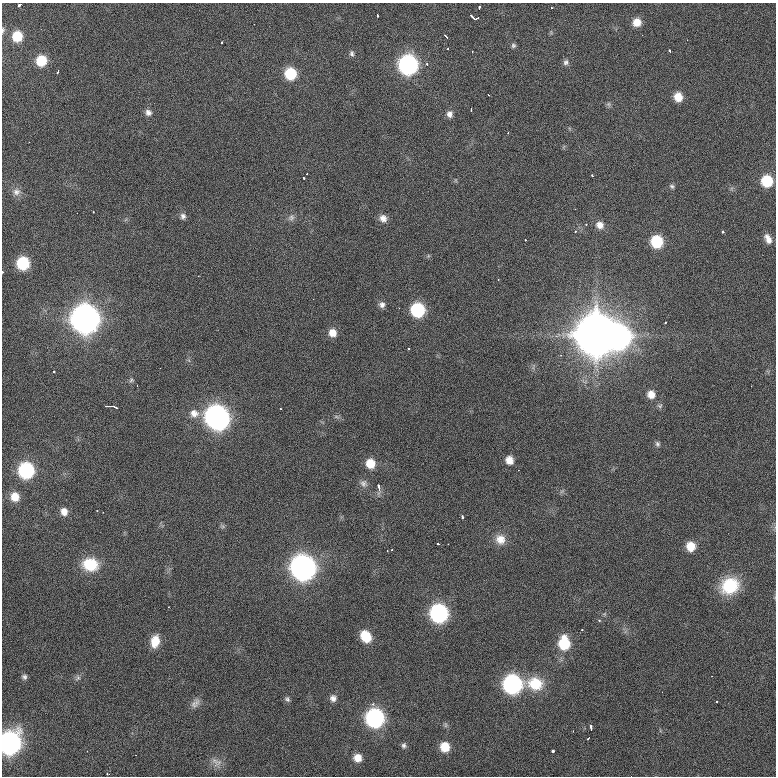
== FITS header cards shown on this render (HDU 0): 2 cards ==
NAXIS1  =                  774 / length of data axis 1
NAXIS2  =                  774 / length of data axis 2

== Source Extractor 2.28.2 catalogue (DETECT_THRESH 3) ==
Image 774 x 774 px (HDU 0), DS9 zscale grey, 1 PNG px = 1 image px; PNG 778 x 778 px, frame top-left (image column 1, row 774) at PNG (2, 3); no overlay
Background 778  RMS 22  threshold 66.1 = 3 sigma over >= 5 px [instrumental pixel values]
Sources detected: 123; all 123 listed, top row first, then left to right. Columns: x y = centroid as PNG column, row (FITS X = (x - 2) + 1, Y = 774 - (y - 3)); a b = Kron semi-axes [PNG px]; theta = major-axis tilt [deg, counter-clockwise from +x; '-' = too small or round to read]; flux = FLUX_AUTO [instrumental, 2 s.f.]
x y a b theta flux
19 5 5 3 - 8.9e+03
479 7 3 3 - 3.0e+03
551 8 3 2 - 1.8e+03
377 15 3 2 - 1.6e+03
473 17 7 2 -42 5.4e+03
478 18 3 2 - 1.7e+03
637 22 9 9 - 1.8e+04
254 24 2 2 - 8.7e+02
3 30 9 5 84 3.4e+03
642 35 3 2 - 1.2e+03
17 36 9 9 - 4.3e+04
446 36 5 2 - 3.5e+03
222 43 3 3 - 1.7e+03
513 45 6 6 - 3.0e+03
448 48 2 2 - 1.3e+03
670 51 4 2 - 2.4e+03
352 53 8 5 -78 3.8e+03
41 61 9 9 - 4.7e+04
566 62 8 7 - 4.8e+03
427 64 4 4 - 2.1e+03
408 65 10 10 - 4.7e+05
58 72 4 3 - 5.7e+03
290 74 9 8 - 6.8e+04
488 95 3 2 - 1.2e+03
678 97 9 8 - 2.3e+04
608 104 6 6 - 3.0e+03
471 109 3 2 - 1.4e+03
148 113 9 7 -46 7.0e+03
450 114 9 7 -76 7.5e+03
508 133 2 2 - 9.1e+02
307 174 3 3 - 9.2e+03
592 176 3 2 - 2.2e+03
303 178 3 3 - 2.8e+03
767 181 8 8 - 6.6e+04
672 186 7 5 -31 3.0e+03
16 192 11 10 - 9.0e+03
575 209 3 2 - 1.3e+03
183 216 8 7 - 5.2e+03
291 217 10 8 60 5.9e+03
383 218 10 9 - 9.7e+03
586 224 3 3 - 1.5e+03
600 225 10 9 - 1.2e+04
575 231 4 3 - 1.6e+03
723 232 3 3 - 2.1e+03
768 239 12 7 -64 1.0e+04
525 240 3 2 - 1.8e+03
657 242 9 8 - 7.9e+04
23 263 9 8 - 9.5e+04
2 272 3 2 - 1.3e+03
198 276 2 2 - 8.2e+02
498 279 2 2 - 1.2e+03
313 299 2 2 - 1.5e+03
382 305 8 7 - 6.2e+03
399 308 3 2 - 1.6e+03
418 310 9 9 - 1.4e+05
85 319 12 11 - 2.1e+06
665 322 3 2 - 1.9e+03
332 333 9 8 - 1.5e+04
596 335 16 15 - 5.9e+06
618 337 12 11 - 9.8e+05
409 348 3 2 - 2.2e+03
54 372 3 3 - 7.4e+03
131 380 6 6 - 2.9e+03
137 385 3 2 - 1.3e+03
751 386 2 2 - 1.0e+03
651 394 9 8 - 1.5e+04
110 406 8 2 1 6.1e+03
660 406 8 6 1 3.3e+03
116 407 5 3 - 2.7e+03
281 409 2 2 - 1.0e+03
194 413 12 10 -22 1.3e+04
217 417 14 11 -54 1.1e+06
336 417 8 4 -9 2.9e+03
657 444 8 6 -73 3.6e+03
509 460 8 8 - 1.5e+04
370 464 9 8 - 2.8e+04
518 470 2 2 - 8.0e+02
26 471 10 9 - 2.1e+05
363 483 11 9 -54 7.2e+03
379 488 14 4 -84 6.9e+03
562 491 7 4 19 2.6e+03
15 497 9 8 - 2.1e+04
64 512 8 7 - 1.2e+04
103 512 2 2 - 1.9e+03
462 517 4 3 - 7.3e+03
222 526 7 4 -71 2.7e+03
500 539 14 12 -57 1.8e+04
438 544 3 2 - 2.0e+03
448 544 3 2 - 1.1e+03
691 546 9 8 - 2.7e+04
391 550 3 2 - 2.9e+03
387 551 2 2 - 1.1e+03
90 564 17 14 -7 5.0e+04
303 568 12 11 - 1.2e+06
730 586 21 17 28 6.8e+04
168 607 2 2 - 1.0e+03
439 613 10 10 - 3.7e+05
599 621 3 3 - 2.3e+03
582 630 3 3 - 2.6e+03
366 636 11 8 -56 4.7e+04
155 641 14 9 79 2.4e+04
564 643 11 9 -87 7.0e+04
712 676 2 2 - 3.8e+03
24 677 6 6 - 3.8e+03
78 678 6 6 - 4.1e+03
512 684 10 10 - 4.3e+05
535 684 19 15 -9 4.9e+04
333 698 8 8 - 6.9e+03
287 699 7 6 - 3.5e+03
716 702 3 2 - 1.5e+03
195 703 15 9 55 8.7e+03
373 704 4 4 - 2.8e+03
375 718 10 10 - 4.0e+05
446 725 7 4 90 2.7e+03
591 727 5 3 - 6.2e+03
588 738 3 2 - 1.5e+03
10 743 11 10 - 8.5e+05
404 746 7 6 - 3.9e+03
445 747 8 8 - 3.1e+04
553 751 3 3 - 1.0e+04
358 758 8 7 - 1.7e+04
215 761 16 9 -65 1.1e+04
107 774 4 3 - 1.4e+03
At the frame edge (FLAGS 8, measured only in part): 4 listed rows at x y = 19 5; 3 30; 2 272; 10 743